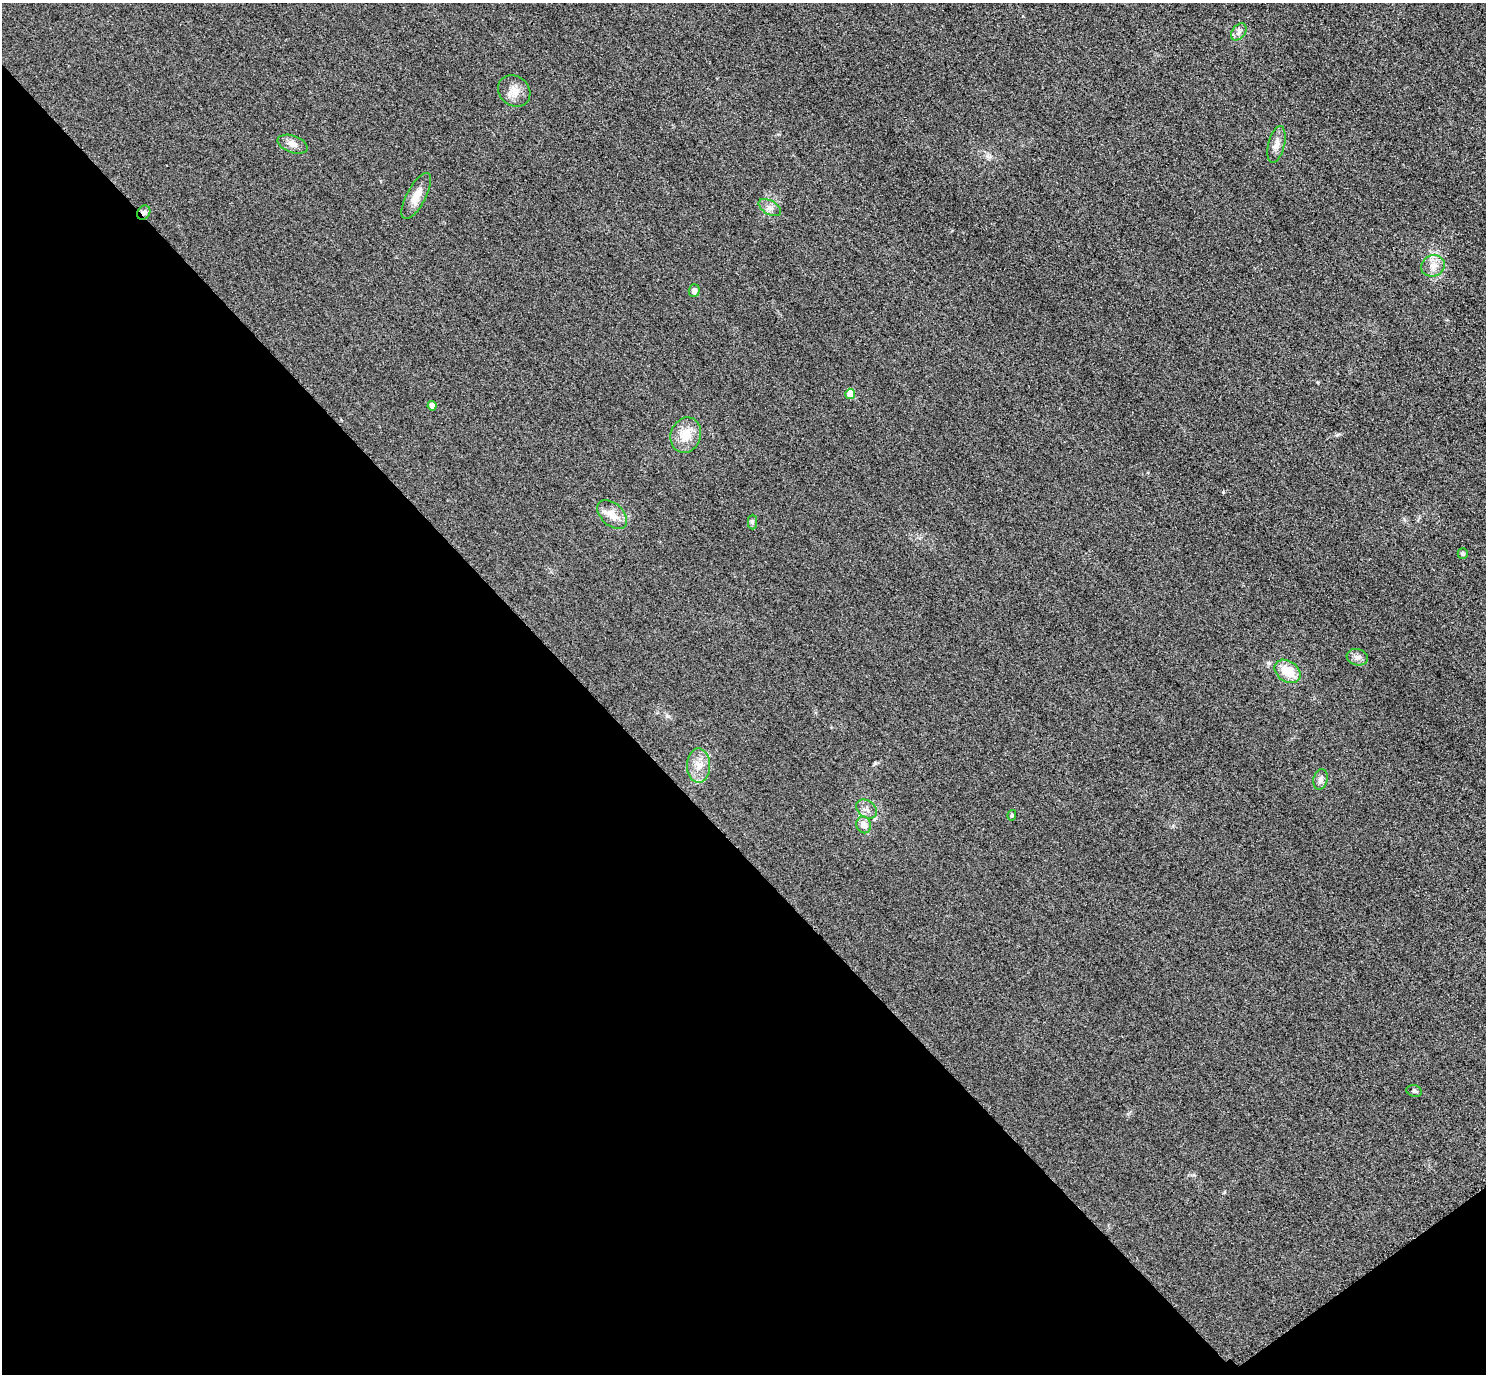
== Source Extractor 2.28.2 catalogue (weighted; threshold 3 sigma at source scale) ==
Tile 14 of 4 x 4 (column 2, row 4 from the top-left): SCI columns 1515-2998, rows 326-1697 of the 5997 x 5994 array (HDU 1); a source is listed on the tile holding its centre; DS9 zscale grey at full resolution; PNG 1488 x 1376 px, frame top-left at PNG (2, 3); each listed source drawn as its Kron ellipse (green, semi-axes under 4 px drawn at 4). Shown black and unused: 41% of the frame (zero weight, under 3 of 4 exposures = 3% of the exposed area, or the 3 px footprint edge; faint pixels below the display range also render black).
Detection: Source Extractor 2.28.2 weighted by HDU 2 'WHT'; one run over the whole footprint, this tile lists its part. Background 0.0469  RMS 0.017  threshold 0.0777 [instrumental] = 3 sigma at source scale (4.5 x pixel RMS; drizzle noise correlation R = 1.50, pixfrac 1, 0.05/0.05 arcsec/px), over >= 5 px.
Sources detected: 23; all 23 listed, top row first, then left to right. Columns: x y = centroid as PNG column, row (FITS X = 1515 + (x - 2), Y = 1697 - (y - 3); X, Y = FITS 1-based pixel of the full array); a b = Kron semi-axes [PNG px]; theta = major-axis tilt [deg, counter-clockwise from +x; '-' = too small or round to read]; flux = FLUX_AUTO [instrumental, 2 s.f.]
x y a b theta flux
1239 32 9 6 51 6.6
514 91 17 14 -43 18
293 144 16 8 -19 12
1276 144 19 8 76 14
416 196 26 9 62 22
770 207 12 7 -31 8.4
144 213 7 6 - 4.9
1433 266 12 10 25 15
694 291 6 5 - 6.7
850 394 5 5 - 40
432 406 4 4 - 12
686 435 18 15 71 33
612 515 18 11 -44 20
752 522 7 4 -90 3.4
1463 554 5 5 - 3
1357 657 10 8 -16 8
1288 671 14 10 -36 36
698 766 17 11 -89 21
1320 779 10 7 75 7.4
866 809 11 8 -36 9.2
1012 815 5 4 - 2.6
864 825 8 7 - 13
1414 1091 8 6 -16 3.4
Overlapping masked pixels (flux is a lower limit): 1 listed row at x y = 144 213
Unlisted compact peaks at least as high as the median listed source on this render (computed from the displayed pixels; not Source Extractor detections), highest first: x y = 1223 492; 1337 435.